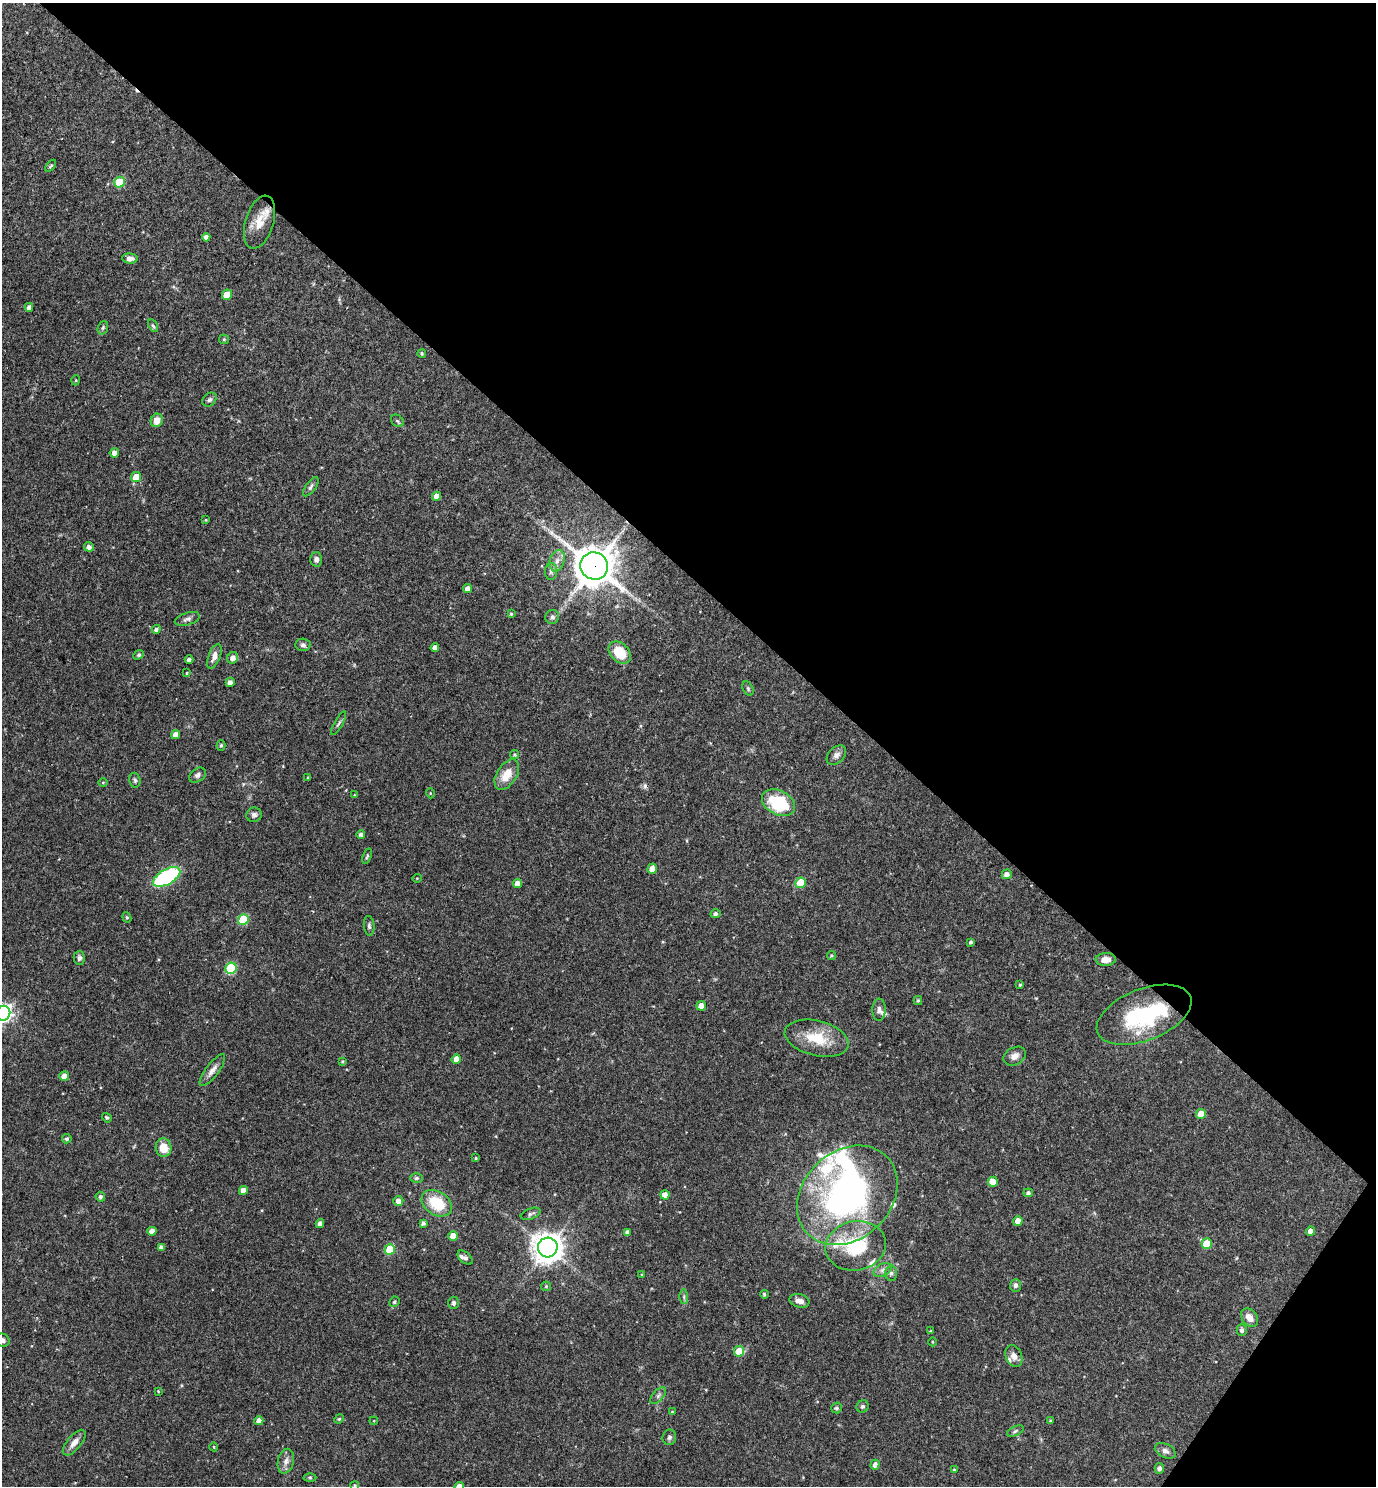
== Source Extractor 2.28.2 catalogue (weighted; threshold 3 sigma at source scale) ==
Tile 8 of 4 x 4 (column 4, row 2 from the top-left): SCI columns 4273-5646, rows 2967-4450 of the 5936 x 5933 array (HDU 1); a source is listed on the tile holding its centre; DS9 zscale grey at full resolution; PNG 1378 x 1488 px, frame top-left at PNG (2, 3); each listed source drawn as its Kron ellipse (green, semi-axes under 4 px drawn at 4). Shown black and unused: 40% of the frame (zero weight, under 3 of 4 exposures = <1% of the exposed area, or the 3 px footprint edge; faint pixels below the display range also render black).
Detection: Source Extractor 2.28.2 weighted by HDU 2 'WHT'; one run over the whole footprint, this tile lists its part. Background 0.0527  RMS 0.0031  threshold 0.0142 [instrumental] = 3 sigma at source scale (4.5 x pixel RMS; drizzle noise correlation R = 1.50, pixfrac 1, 0.05/0.05 arcsec/px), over >= 5 px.
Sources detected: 161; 3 inside a brighter object's white glare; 2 cosmic-ray / hot-pixel residue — neither listed nor drawn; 7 inside a brighter listed object's ellipse — not listed separately; the other 149 listed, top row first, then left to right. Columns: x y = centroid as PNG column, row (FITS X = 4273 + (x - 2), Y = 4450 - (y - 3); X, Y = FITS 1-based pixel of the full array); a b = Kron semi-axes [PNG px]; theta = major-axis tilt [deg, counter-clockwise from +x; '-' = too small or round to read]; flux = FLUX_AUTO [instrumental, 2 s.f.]
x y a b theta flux
51 166 7 4 52 0.51
119 182 5 5 - 11
259 222 27 14 73 5.8
206 237 4 4 - 1.4
130 258 8 5 -3 1.7
227 295 5 5 - 4.8
29 307 4 4 - 1.4
153 326 7 4 -61 0.52
103 328 7 5 69 0.5
224 339 5 4 - 0.38
422 353 4 3 - 0.41
76 380 5 3 - 0.26
209 400 8 6 43 0.78
157 420 7 6 - 3
397 421 7 5 -45 0.59
114 453 4 4 - 2.2
136 477 5 5 - 5.3
311 487 11 5 53 0.9
437 496 4 4 - 2.4
206 520 4 3 - 0.23
89 547 5 4 - 1.2
316 559 7 6 - 1
557 561 11 7 74 1.7
594 566 14 13 - 800
551 571 8 6 87 0.93
468 589 4 4 - 1.7
511 614 4 3 - 0.41
552 617 7 6 - 1.1
187 619 13 6 18 1.1
156 629 4 4 - 0.9
303 645 7 6 - 0.85
435 648 4 4 - 1.9
620 653 12 9 -44 7.8
139 655 6 4 41 0.5
214 656 13 6 69 1.9
233 658 6 5 - 1.8
189 660 4 3 - 0.97
187 673 3 3 - 0.3
230 682 4 4 - 1.4
748 689 8 5 -64 0.57
339 723 13 3 60 0.69
176 735 4 4 - 2.3
221 745 5 4 - 0.42
515 755 4 4 - 0.45
836 755 11 8 45 1.5
197 775 9 6 36 0.92
507 775 17 10 58 5.5
308 777 3 3 - 0.27
135 780 7 5 -73 0.63
103 782 5 3 - 0.29
430 793 5 3 - 0.25
354 795 3 2 - 0.22
779 803 18 12 -28 16
254 815 8 7 - 1.1
361 834 4 4 - 0.99
367 856 8 3 71 0.43
652 869 5 4 - 2.7
1007 874 5 5 - 1.8
167 877 15 7 30 33
417 878 5 3 - 0.22
801 883 5 5 - 11
517 884 4 4 - 2.2
715 914 5 4 - 0.9
127 917 5 4 - 0.42
243 919 5 5 - 15
369 926 10 5 -84 0.76
971 942 4 3 - 0.6
831 956 4 4 - 0.42
79 958 7 6 - 0.97
1106 959 10 6 2 2.6
231 968 6 5 - 21
1020 985 3 3 - 0.33
918 1000 4 4 - 0.35
701 1006 5 4 - 2.5
879 1010 11 6 88 1.3
3 1013 8 7 - 120
1144 1015 50 25 21 31
817 1038 32 17 -14 10
1015 1056 12 8 29 2
456 1059 4 4 - 2.4
342 1061 4 3 - 0.37
212 1070 19 6 53 2
64 1076 5 4 - 2.4
1201 1114 5 5 - 5.3
107 1118 5 4 - 0.44
67 1139 4 4 - 0.6
163 1148 9 8 - 5.4
476 1158 4 4 - 0.36
417 1178 6 5 - 0.66
993 1182 5 5 - 3.4
243 1190 4 4 - 2.6
1028 1193 4 4 - 0.76
665 1195 5 4 - 2.4
847 1195 55 44 44 100
100 1197 5 4 - 0.7
398 1201 5 5 - 1.8
437 1203 16 12 -32 11
531 1214 10 5 21 0.79
1018 1221 5 4 - 2.3
423 1223 4 4 - 0.78
320 1224 4 4 - 1.5
152 1231 4 4 - 2.2
1311 1231 4 4 - 2
627 1232 4 4 - 1
453 1236 5 5 - 5.2
1207 1244 5 5 - 7.7
856 1246 30 24 11 19
161 1247 4 4 - 0.96
548 1247 10 10 - 400
390 1249 5 5 - 12
465 1258 9 5 -41 0.77
883 1270 9 6 27 1.2
891 1273 7 6 - 0.85
641 1275 4 2 - 0.24
1015 1285 6 5 - 0.85
546 1286 5 5 - 0.35
764 1294 4 4 - 0.54
684 1297 7 4 -89 0.51
799 1301 10 6 -16 1.8
394 1302 5 5 - 0.57
454 1303 6 5 - 0.71
1249 1318 10 7 -51 2.8
1242 1330 5 5 - 0.94
930 1331 3 3 - 0.24
2 1340 7 6 - 1.1
932 1342 4 3 - 0.27
739 1351 5 5 - 6.5
1014 1356 11 8 -67 1.8
158 1391 4 3 - 0.25
658 1396 10 5 47 0.95
863 1406 6 6 - 0.72
836 1408 5 5 - 0.67
672 1412 3 3 - 0.34
339 1419 5 4 - 0.4
259 1421 4 4 - 2.4
374 1421 4 3 - 0.25
1051 1421 4 3 - 0.69
1015 1431 9 4 25 0.62
669 1437 8 7 - 0.8
74 1443 15 7 50 2.4
214 1447 4 3 - 0.27
1165 1451 11 7 -25 1.2
286 1461 12 8 77 1.9
875 1465 5 4 - 1.5
1159 1468 5 5 - 0.91
954 1470 4 3 - 0.32
310 1477 6 4 -1 0.42
355 1485 4 4 - 0.5
459 1486 4 4 - 2.3
Overlapping masked pixels (flux is a lower limit): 1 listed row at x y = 594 566
Isophote crosses this tile's border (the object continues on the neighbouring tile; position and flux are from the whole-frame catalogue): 4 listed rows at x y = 3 1013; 2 1340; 355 1485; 459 1486